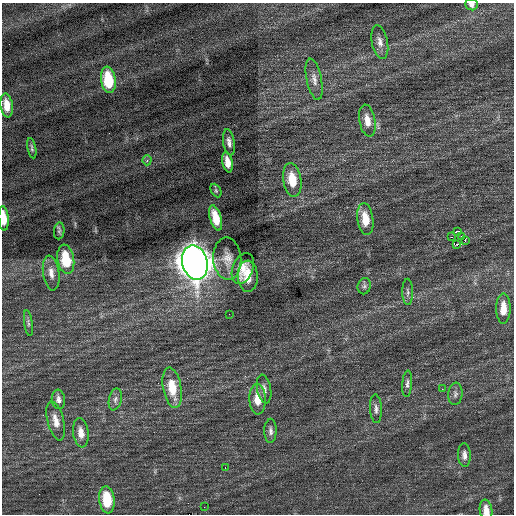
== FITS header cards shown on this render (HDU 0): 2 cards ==
NAXIS1  =                  512 / Axis length
NAXIS2  =                  512 / Axis length

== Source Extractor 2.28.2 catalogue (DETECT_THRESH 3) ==
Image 512 x 512 px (HDU 0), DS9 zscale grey, 1 PNG px = 1 image px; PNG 516 x 516 px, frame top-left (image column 1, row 512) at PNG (2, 3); each listed source drawn as its Kron ellipse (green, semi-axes under 4 px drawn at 4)
Background 0.151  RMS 0.74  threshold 2.22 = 3 sigma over >= 5 px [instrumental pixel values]
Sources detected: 49; all 49 listed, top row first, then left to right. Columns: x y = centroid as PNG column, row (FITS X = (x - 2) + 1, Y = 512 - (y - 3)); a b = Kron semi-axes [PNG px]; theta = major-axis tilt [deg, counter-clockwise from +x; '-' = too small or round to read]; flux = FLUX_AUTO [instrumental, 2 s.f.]
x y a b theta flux
471 5 6 5 - 180
380 42 17 8 -78 360
314 79 21 7 -78 380
108 80 13 7 -82 1800
7 105 12 6 -82 590
367 121 16 8 -79 510
229 142 13 5 -81 230
32 148 10 4 -79 110
147 160 5 4 - 110
227 162 10 5 -79 430
292 180 17 9 -81 1000
216 190 7 5 -63 79
4 218 12 5 -86 710
216 218 13 5 -74 810
365 219 16 8 -83 900
59 231 8 5 83 110
458 231 2 2 - 1100
461 236 2 2 - 34
451 237 2 2 - 140
465 240 3 3 - 66
456 245 4 2 - 130
66 259 15 8 -80 1600
227 259 21 14 -86 580
195 263 17 12 -77 75000
243 269 16 10 68 610
51 273 17 8 -82 400
248 276 15 10 -88 710
364 286 8 6 75 130
408 292 13 5 -89 170
503 309 15 7 89 700
229 314 2 2 - 45
28 323 13 3 -82 120
407 384 13 5 86 170
172 388 20 9 -80 1200
264 389 14 7 -79 270
442 389 2 2 - 98
455 394 11 7 84 180
58 399 10 6 -83 210
115 399 11 6 77 190
258 399 15 8 -88 730
376 409 14 6 -87 220
56 421 20 8 -76 510
270 431 12 6 88 200
81 433 14 7 -82 450
464 455 12 6 -87 240
225 468 2 2 - 66
107 500 14 7 -83 1600
204 507 3 2 - 40
486 510 10 6 -81 420
At the frame edge (FLAGS 8, measured only in part): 3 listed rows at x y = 471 5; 4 218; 486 510